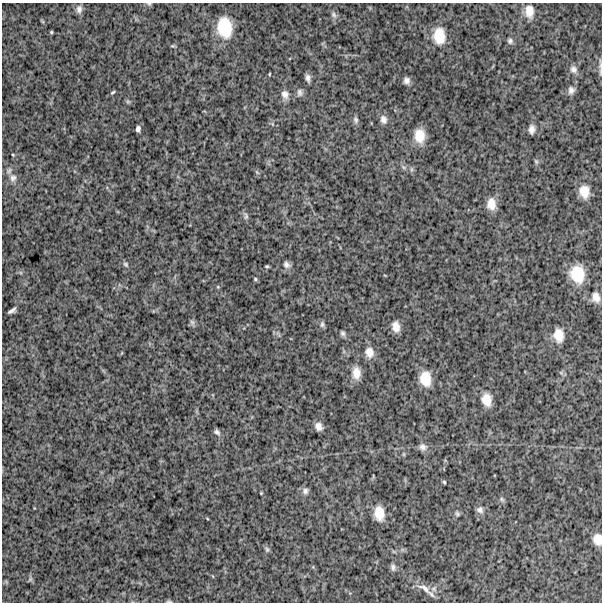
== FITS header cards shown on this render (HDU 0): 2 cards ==
NAXIS1  =                  600
NAXIS2  =                  600

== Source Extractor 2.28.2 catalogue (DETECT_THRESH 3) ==
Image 600 x 600 px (HDU 0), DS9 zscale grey, 1 PNG px = 1 image px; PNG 604 x 604 px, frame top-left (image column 1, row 600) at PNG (2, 3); no overlay
Background 1390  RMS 240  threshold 733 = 3 sigma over >= 5 px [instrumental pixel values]
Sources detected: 66; all 66 listed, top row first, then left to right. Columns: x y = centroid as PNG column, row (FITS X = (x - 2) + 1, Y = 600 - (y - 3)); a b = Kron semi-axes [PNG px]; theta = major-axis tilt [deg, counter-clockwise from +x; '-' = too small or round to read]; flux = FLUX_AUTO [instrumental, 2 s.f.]
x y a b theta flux
149 4 6 4 0 20000
79 9 10 7 84 69000
529 11 15 10 -85 180000
334 15 8 7 - 51000
225 27 21 14 -82 570000
51 32 4 4 - 19000
439 36 17 13 -87 340000
510 41 8 7 - 43000
172 46 7 3 0 19000
600 64 17 4 -89 55000
573 69 11 10 - 83000
269 74 4 2 - 14000
308 78 9 5 -78 60000
406 80 7 6 - 68000
571 90 10 8 80 74000
113 92 6 3 37 22000
300 93 10 7 -88 54000
285 94 11 8 -66 89000
128 102 7 4 -1 25000
383 119 11 8 -73 83000
356 120 9 6 -79 47000
138 129 5 4 - 49000
532 129 10 6 83 81000
419 136 14 10 -87 270000
13 155 4 3 - 14000
536 161 7 5 -68 26000
403 167 7 4 -70 30000
257 172 7 4 -53 23000
13 178 11 9 68 97000
584 191 13 10 -81 220000
491 204 13 9 90 190000
246 216 10 5 -85 42000
126 264 8 5 -40 35000
287 265 10 7 -34 65000
267 266 4 3 - 20000
577 274 19 15 -75 470000
255 279 4 4 - 21000
218 287 5 4 - 16000
596 297 13 9 -74 130000
12 310 8 4 35 57000
192 322 9 6 -73 40000
322 324 9 5 89 39000
396 327 10 7 -80 130000
343 333 7 5 -60 39000
559 335 16 12 -82 220000
369 352 13 10 -75 150000
356 373 14 9 -89 170000
425 379 16 12 -81 310000
486 400 15 11 -77 210000
318 426 8 7 - 96000
217 432 9 6 -42 48000
423 447 10 9 - 76000
404 454 6 4 72 20000
444 482 4 4 - 21000
305 491 9 7 60 59000
261 493 3 3 - 13000
502 499 7 5 -46 31000
480 510 9 8 - 63000
379 513 13 8 -83 240000
457 514 7 4 -50 27000
598 539 12 9 -80 170000
267 549 8 5 -69 33000
393 567 8 6 -87 49000
30 579 7 5 60 29000
424 588 24 9 -32 160000
169 601 9 4 -5 26000
At the frame edge (FLAGS 8, measured only in part): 4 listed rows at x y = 149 4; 600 64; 598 539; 169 601